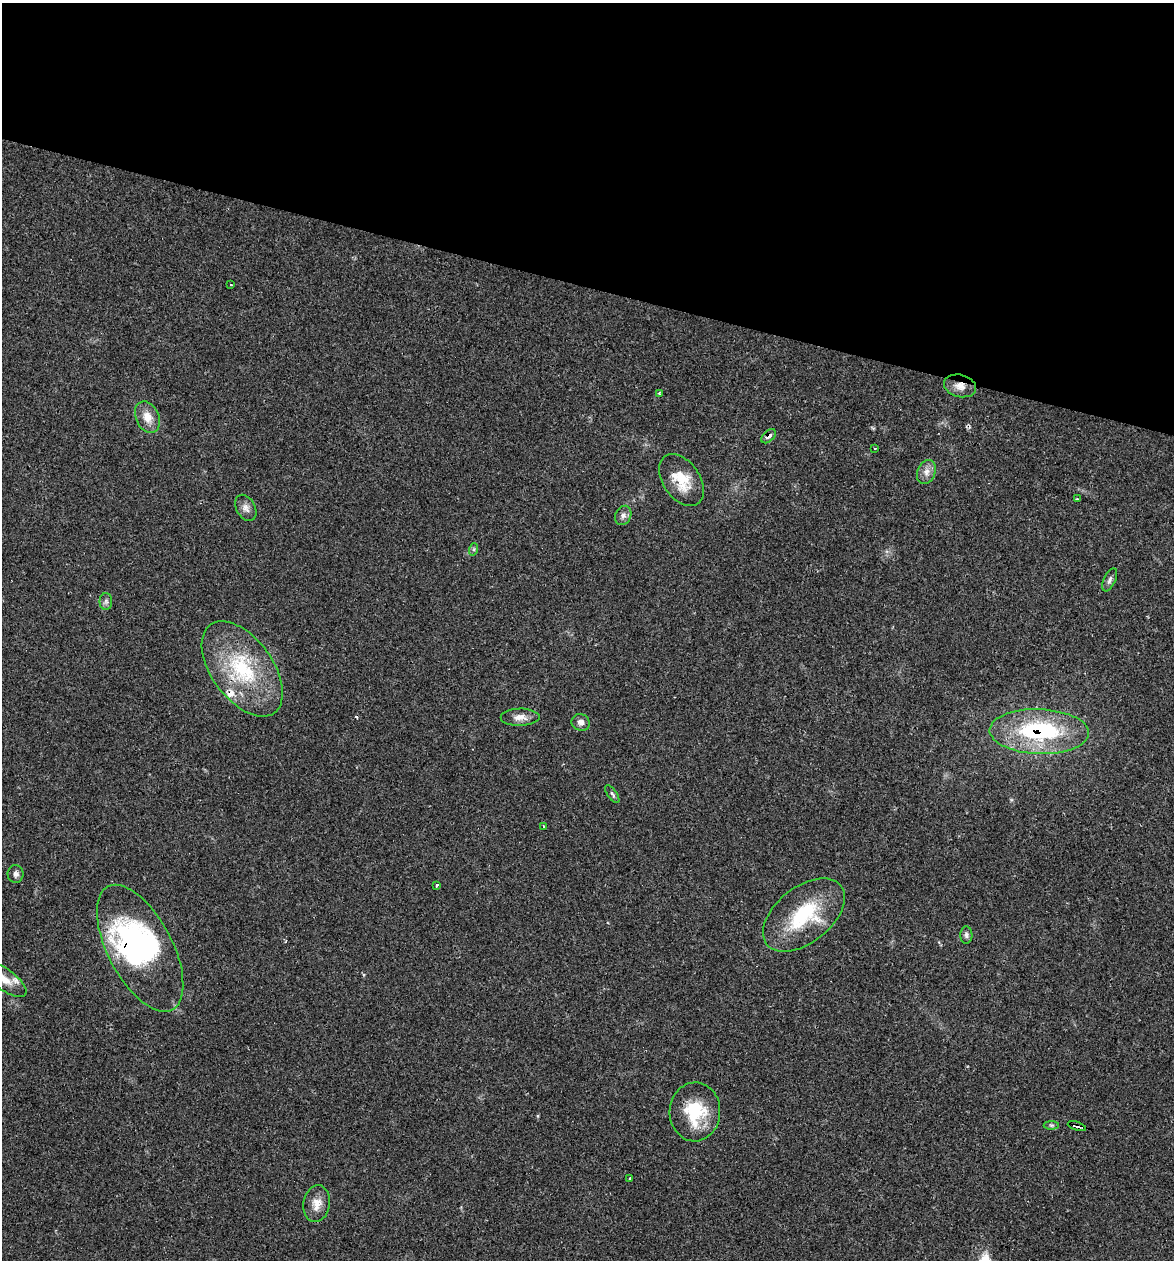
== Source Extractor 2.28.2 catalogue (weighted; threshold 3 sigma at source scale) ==
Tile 2 of 4 x 4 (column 2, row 1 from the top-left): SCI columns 1413-2584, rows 3774-5031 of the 5050 x 5031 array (HDU 1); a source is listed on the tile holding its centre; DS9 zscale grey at full resolution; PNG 1176 x 1262 px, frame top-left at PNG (2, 3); each listed source drawn as its Kron ellipse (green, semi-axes under 4 px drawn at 4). Shown black and unused: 23% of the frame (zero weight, under 2 of 3 exposures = <1% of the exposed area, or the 3 px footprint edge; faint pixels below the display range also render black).
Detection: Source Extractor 2.28.2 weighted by HDU 2 'WHT'; one run over the whole footprint, this tile lists its part. Background 0.106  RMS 0.0073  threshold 0.0328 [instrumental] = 3 sigma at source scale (4.5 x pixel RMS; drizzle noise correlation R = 1.50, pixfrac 1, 0.05/0.05 arcsec/px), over >= 5 px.
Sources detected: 36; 2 inside a brighter object's white glare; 1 cosmic-ray / hot-pixel residue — neither listed nor drawn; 2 inside a brighter listed object's ellipse — not listed separately; the other 31 listed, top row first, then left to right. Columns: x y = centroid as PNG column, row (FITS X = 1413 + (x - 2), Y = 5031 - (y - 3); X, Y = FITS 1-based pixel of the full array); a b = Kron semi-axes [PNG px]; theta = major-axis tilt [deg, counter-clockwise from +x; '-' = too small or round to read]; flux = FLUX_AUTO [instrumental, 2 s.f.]
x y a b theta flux
231 285 3 2 - 0.66
960 386 16 11 -14 7.1
660 393 4 3 - 1.6
147 417 16 11 -66 8.4
769 436 9 5 42 3.9
875 448 3 2 - 1.4
926 472 12 9 67 4.7
681 480 29 18 -55 20
1077 499 3 2 - 1
246 508 14 9 -61 4.3
623 515 10 8 64 3.2
474 549 6 4 72 1.1
1110 580 12 5 65 2.6
106 601 8 6 -90 2
242 669 54 30 -54 65
520 717 19 8 1 5.8
581 722 9 8 - 3.2
1039 732 49 22 -2 81
612 794 10 4 -55 1.7
544 827 3 2 - 0.55
16 874 9 8 - 2.6
437 885 4 3 - 1.8
804 915 47 28 39 51
966 935 8 6 -89 2
140 948 69 32 -62 130
4 979 26 10 -36 12
695 1112 29 25 88 34
1051 1125 7 4 -1 1.3
1077 1126 9 3 -18 2.5
629 1178 4 2 - 0.69
317 1204 18 13 80 8.2
Overlapping masked pixels (flux is a lower limit): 6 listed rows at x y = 960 386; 769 436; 242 669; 1039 732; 140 948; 1077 1126
Isophote crosses this tile's border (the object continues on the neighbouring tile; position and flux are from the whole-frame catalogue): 1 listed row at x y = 4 979